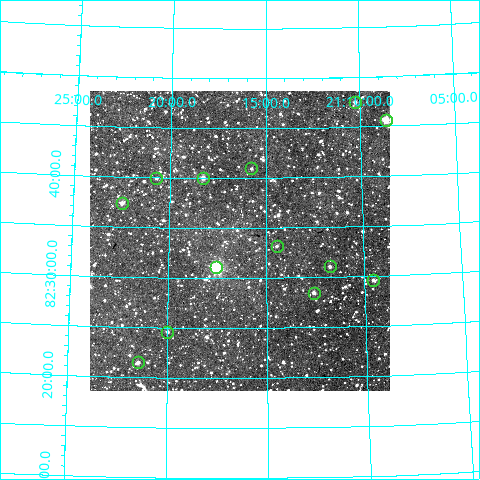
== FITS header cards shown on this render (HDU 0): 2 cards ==
NAXIS1  =                  300
NAXIS2  =                  300

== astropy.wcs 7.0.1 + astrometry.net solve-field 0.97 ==
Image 300 x 300 px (HDU 0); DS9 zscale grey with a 90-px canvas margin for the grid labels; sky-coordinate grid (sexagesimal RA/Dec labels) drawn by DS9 from the SOLVED WCS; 13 Tycho-2 reference stars matched to detected sources circled (green)
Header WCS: RA---TAN/DEC--TAN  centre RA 21:16:21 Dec +82:34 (319.09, +82.56 deg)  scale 6 arcsec/px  FOV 30.0' x 30.0'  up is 0 deg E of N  parity normal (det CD < 0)
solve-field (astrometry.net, Tycho-2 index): VERIFIED the header's WCS against the Tycho-2 star catalogue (verified at 2 index scales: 5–13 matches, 0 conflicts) and refined it, rather than solving blind
Solved WCS: RA---TAN-SIP/DEC--TAN-SIP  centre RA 21:16:22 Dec +82:34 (319.09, +82.56 deg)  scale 6 arcsec/px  FOV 30.0' x 30.0'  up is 0 deg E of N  parity normal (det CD < 0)
The solver's refit moves the header's centre by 0.87 arcsec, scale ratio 0.9997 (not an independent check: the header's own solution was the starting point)
Tycho-2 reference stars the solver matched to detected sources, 13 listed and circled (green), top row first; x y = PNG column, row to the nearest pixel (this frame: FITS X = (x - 90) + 1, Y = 300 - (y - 91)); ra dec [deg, ICRS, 3 dp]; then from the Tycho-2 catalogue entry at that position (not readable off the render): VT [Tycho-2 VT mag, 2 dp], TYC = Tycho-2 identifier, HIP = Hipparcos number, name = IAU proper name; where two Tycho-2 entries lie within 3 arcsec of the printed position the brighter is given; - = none
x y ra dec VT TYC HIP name
355 102 317.564 +82.792 11.93 4649-1315-1 - -
386 120 317.160 +82.760 9.69 4649-333-1 - -
251 168 318.939 +82.683 12.48 4649-1295-1 - -
156 178 320.176 +82.665 12.35 4649-1191-1 - -
203 178 319.570 +82.667 11.77 4649-1055-1 - -
122 203 320.619 +82.623 10.81 4649-693-1 - -
277 246 318.613 +82.553 12.08 4649-1177-1 - -
330 266 317.938 +82.518 12.08 4649-587-1 - -
216 267 319.389 +82.518 8.65 4649-45-1 105112 -
373 280 317.387 +82.494 12.05 4598-627-1 - -
314 293 318.145 +82.474 11.54 4598-689-1 - -
167 332 320.002 +82.409 12.13 4611-79-1 - -
138 362 320.366 +82.358 11.56 4611-131-1 - -